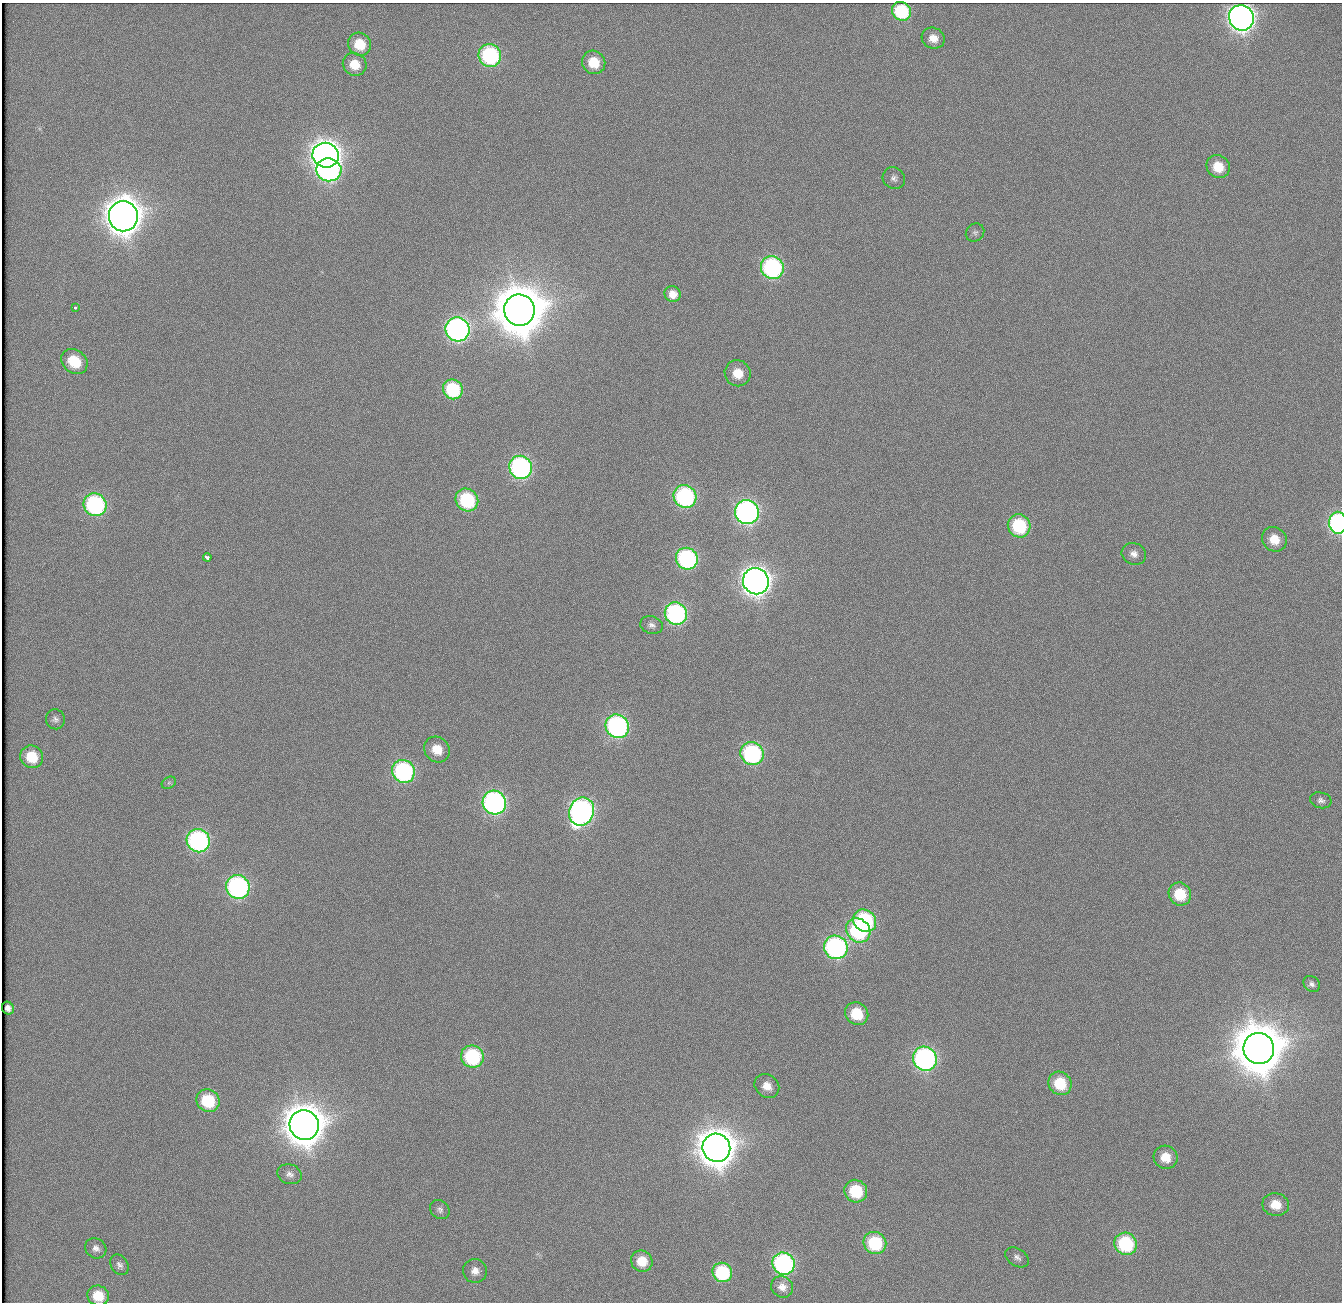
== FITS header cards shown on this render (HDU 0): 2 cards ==
NAXIS1  =                 1340          /
NAXIS2  =                 1300          /

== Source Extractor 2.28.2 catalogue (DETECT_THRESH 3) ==
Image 1340 x 1300 px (HDU 0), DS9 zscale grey, 1 PNG px = 1 image px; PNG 1344 x 1304 px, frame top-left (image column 1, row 1300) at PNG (2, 3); each listed source drawn as its Kron ellipse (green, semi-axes under 4 px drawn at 4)
Background 107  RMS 2.4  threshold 7.33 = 3 sigma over >= 5 px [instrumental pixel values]
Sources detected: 78; all 78 listed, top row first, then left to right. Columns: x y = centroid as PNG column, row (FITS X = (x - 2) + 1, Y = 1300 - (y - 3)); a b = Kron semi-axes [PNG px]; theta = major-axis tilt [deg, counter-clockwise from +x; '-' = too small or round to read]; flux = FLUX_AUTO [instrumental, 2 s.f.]
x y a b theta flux
902 11 10 9 - 1.2e+04
1241 18 13 12 - 1.4e+05
933 38 12 10 -25 2.1e+03
360 44 12 11 - 5.0e+03
490 55 12 11 - 2.4e+04
594 62 12 11 - 5.0e+03
355 64 12 11 - 3.5e+03
326 155 13 12 - 2.0e+05
1218 167 12 11 - 4.7e+03
329 170 12 11 - 4.5e+04
894 178 11 10 - 9.7e+02
123 216 15 14 - 4.1e+05
975 233 10 8 43 6.4e+02
772 267 12 11 - 3.2e+04
673 294 8 7 - 1.5e+03
75 308 3 3 - 1.3e+03
519 310 15 15 - 1.1e+06
457 329 12 11 - 6.5e+04
74 361 14 11 -38 6.5e+03
738 373 13 12 - 3.9e+03
453 389 10 9 - 1.2e+04
521 467 12 11 - 4.5e+04
685 496 12 11 - 3.0e+04
467 500 12 11 - 1.5e+04
95 505 12 11 - 2.9e+04
747 512 12 11 - 6.9e+04
1338 523 11 8 -89 3.5e+04
1019 526 12 11 - 1.3e+04
1274 539 13 11 -40 3.6e+03
1134 554 12 10 -21 1.3e+03
207 557 4 3 - 4.0e+03
687 559 11 10 - 2.9e+04
756 581 13 12 - 1.8e+05
676 614 11 11 - 3.6e+04
652 625 11 8 -14 8.3e+02
55 719 10 9 - 7.5e+02
617 726 12 11 - 4.3e+04
437 749 13 12 - 3.9e+03
752 753 12 11 - 2.9e+04
32 757 11 11 - 5.6e+03
403 771 12 11 - 3.2e+04
169 783 7 5 29 4.4e+02
1321 800 11 7 -13 7.4e+02
494 802 12 11 - 5.8e+04
581 811 14 12 69 7.5e+04
198 841 12 11 - 4.1e+04
238 887 12 11 - 4.5e+04
1180 894 12 11 - 6.7e+03
865 921 12 10 -38 2.4e+04
858 930 13 11 -43 1.9e+04
836 947 12 11 - 4.4e+04
1312 984 9 7 -40 6.3e+02
8 1008 6 5 - 7.0e+02
857 1014 12 11 - 6.5e+03
1259 1049 15 15 - 1.1e+06
472 1056 11 11 - 1.9e+04
925 1059 12 11 - 5.3e+04
1060 1083 12 11 - 7.1e+03
767 1086 13 11 -39 2.2e+03
208 1101 12 11 - 1.0e+04
304 1125 15 14 - 5.7e+05
716 1148 14 13 - 4.5e+05
1166 1157 12 11 - 3.7e+03
290 1174 12 9 -19 1.1e+03
856 1191 12 11 - 9.4e+03
1276 1205 13 11 -11 3.5e+03
440 1210 10 9 - 7.5e+02
875 1243 11 11 - 1.2e+04
1126 1244 11 11 - 1.7e+04
96 1248 11 9 -36 1.0e+03
1017 1257 13 8 -31 9.4e+02
642 1261 11 10 - 3.2e+03
784 1264 11 11 - 4.0e+04
119 1265 11 8 -56 7.5e+02
475 1271 12 12 - 1.6e+03
722 1272 10 9 - 1.2e+04
782 1287 11 10 - 1.3e+03
98 1296 11 10 - 4.2e+03
At the frame edge (FLAGS 8, measured only in part): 1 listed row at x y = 1338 523